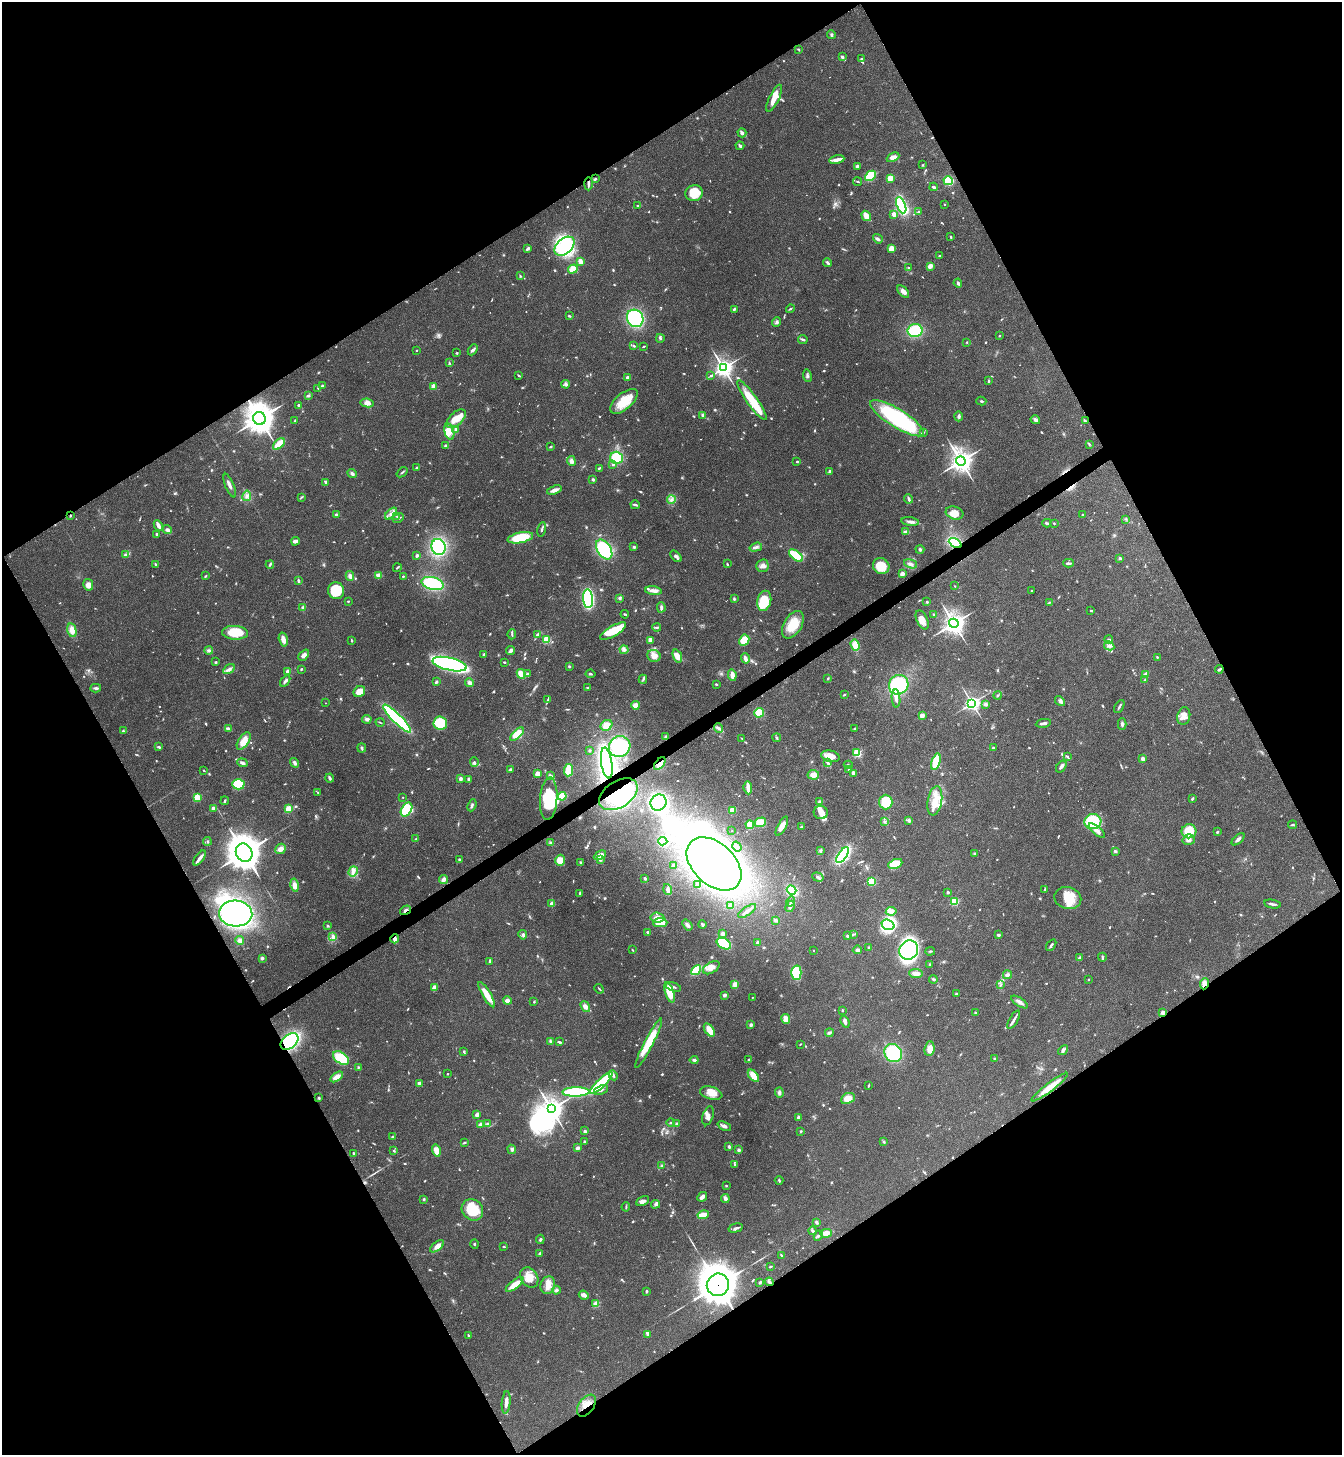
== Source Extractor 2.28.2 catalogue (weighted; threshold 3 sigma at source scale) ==
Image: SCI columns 159-5516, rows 6-5816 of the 5812 x 5818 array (HDU 1 of 3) = the unmasked area's bounding box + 8 px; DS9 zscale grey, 4 x 4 block average (1 PNG px = mean of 4 x 4 image px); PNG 1344 x 1457 px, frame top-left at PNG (2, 2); each listed source drawn as its Kron ellipse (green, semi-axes under 4 px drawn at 4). Shown black and unused: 48% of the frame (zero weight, under 3 of 4 exposures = <1% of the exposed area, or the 3 px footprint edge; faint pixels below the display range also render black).
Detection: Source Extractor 2.28.2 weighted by HDU 2 'WHT'. Background 0.0593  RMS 0.0051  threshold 0.0228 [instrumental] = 3 sigma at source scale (4.5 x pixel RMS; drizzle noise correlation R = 1.50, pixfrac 1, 0.05/0.05 arcsec/px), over >= 5 px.
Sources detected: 987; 14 too faint to see at this stretch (4 x 4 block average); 7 inside a brighter object's white glare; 4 cosmic-ray / hot-pixel residue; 1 long thin detection or spike segment (spike, bleed or trail) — neither listed nor drawn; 16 coinciding with a brighter row at this scale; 62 inside a brighter listed object's ellipse — not listed separately; of the other 883, all 500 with FLUX_AUTO >= 2.59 (the completeness limit of this list) listed and drawn (383 fainter detections not listed), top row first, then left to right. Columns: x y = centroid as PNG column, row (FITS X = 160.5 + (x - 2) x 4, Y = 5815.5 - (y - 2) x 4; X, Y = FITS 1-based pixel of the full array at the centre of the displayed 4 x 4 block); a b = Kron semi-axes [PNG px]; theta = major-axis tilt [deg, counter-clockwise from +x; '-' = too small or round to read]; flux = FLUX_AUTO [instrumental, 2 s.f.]
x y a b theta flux
831 35 4 3 - 5.4
798 49 4 2 - 3.2
842 57 3 2 - 8.7
861 59 3 2 - 5
774 98 15 5 64 44
742 133 4 2 - 13
740 146 4 3 - 6.6
893 157 7 4 25 19
837 160 7 3 12 19
922 165 3 2 - 2.7
857 166 2 2 - 32
870 176 6 4 42 99
890 178 3 2 - 41
595 179 2 2 - 4
948 181 5 4 - 140
858 182 4 2 - 3
588 184 7 2 89 8.5
934 187 4 2 - 5.2
694 193 9 8 - 59
945 204 2 2 - 6.1
901 205 8 4 -68 140
638 206 3 2 - 3.9
919 212 2 2 - 14
894 214 4 3 - 13
866 216 5 3 - 39
951 237 4 2 - 3.6
878 239 5 3 - 8.1
564 246 11 7 41 240
891 248 4 3 - 27
527 249 3 2 - 8.2
940 256 4 2 - 3.8
580 261 3 2 - 33
828 263 4 3 - 6.6
930 266 3 2 - 27
909 267 3 2 - 3.3
573 269 5 3 - 45
520 276 3 2 - 2.8
958 283 4 2 - 6.1
903 292 7 4 -48 16
734 309 4 2 - 5.2
790 309 4 2 - 3.3
569 316 3 2 - 3.8
635 318 9 8 - 270
777 322 5 3 - 6.2
915 330 7 6 - 130
999 336 2 2 - 6.5
660 338 4 3 - 5.5
803 340 4 2 - 5.3
967 342 2 2 - 2.9
634 346 3 2 - 5
644 346 3 2 - 3.1
416 350 2 2 - 8
473 350 6 3 48 9.1
457 353 2 2 - 4.4
449 363 4 2 - 3.9
723 368 4 3 - 1600
519 375 3 2 - 4
807 375 6 3 -81 6.9
711 376 3 2 - 4.6
627 378 3 2 - 11
989 381 3 2 - 3.4
566 384 4 4 - 9.1
322 386 2 2 - 12
433 386 2 2 - 66
318 388 3 2 - 2.9
308 396 4 2 - 6.5
752 400 24 5 -54 110
624 401 17 8 40 77
981 401 5 2 - 4.6
367 403 6 4 -11 18
299 405 3 2 - 9.4
703 415 4 3 - 5.8
959 416 5 3 - 6.4
259 418 6 6 - 4600
897 418 31 9 -32 410
456 419 12 6 44 37
1035 420 5 3 - 8.9
295 421 4 2 - 3.2
1085 421 4 2 - 3.6
455 429 2 2 - 5.6
449 432 8 4 -76 34
923 432 2 2 - 4.1
279 444 7 3 43 61
1089 444 3 2 - 2.6
446 446 3 2 - 10
550 447 3 2 - 2.9
617 458 6 6 - 110
571 461 5 3 - 12
961 461 5 4 - 2500
796 462 4 2 - 2.8
613 465 3 2 - 3.6
416 468 3 2 - 3.3
599 468 4 2 - 4.4
830 471 3 2 - 7.5
402 472 6 2 40 4.4
352 474 5 3 - 7.7
593 479 3 2 - 5.9
326 482 4 2 - 6.9
230 486 12 3 -68 15
554 490 7 3 17 15
247 496 5 3 - 9.3
301 497 3 2 - 2.8
909 499 4 2 - 8.5
671 500 4 3 - 6.7
635 505 5 2 - 9
954 513 9 6 -16 36
391 514 7 4 42 16
336 515 2 2 - 21
1083 515 3 2 - 3.7
70 516 2 2 - 2.9
397 516 3 2 - 3.3
398 518 6 2 26 6.1
1126 519 3 2 - 3.6
910 522 9 3 -7 13
1047 523 4 2 - 6.4
1054 523 2 2 - 3.2
158 525 6 2 -66 20
542 529 7 2 78 6.1
167 530 5 2 - 11
906 532 3 2 - 20
156 534 2 2 - 4.8
520 538 13 5 11 140
295 541 4 2 - 15
955 543 7 4 -28 210
438 547 8 7 - 280
634 547 2 2 - 7.2
756 547 6 3 17 8.6
604 549 11 6 -58 230
920 549 4 3 - 4.6
125 555 4 3 - 9.6
417 555 3 2 - 5.7
676 556 7 3 -44 9.1
796 556 8 3 -38 110
1120 558 3 3 - 4
1068 563 5 2 - 7.9
727 564 3 2 - 3.3
910 564 7 3 -17 9.9
156 565 3 2 - 4.9
270 565 4 2 - 4.9
763 566 6 6 - 14
881 566 8 7 - 73
397 568 4 2 - 3.9
902 574 2 2 - 61
379 575 4 2 - 17
206 576 3 2 - 3.3
350 576 5 4 - 10
403 576 3 2 - 2.8
298 581 4 2 - 5.3
433 584 11 6 -14 170
88 585 6 5 - 18
955 586 2 2 - 3.6
336 591 8 8 - 99
653 591 8 3 -6 16
1032 591 2 2 - 2.9
619 598 3 3 - 4
588 599 9 5 -87 320
734 599 4 3 - 4.3
348 601 2 2 - 2.9
764 601 10 7 76 81
927 602 2 2 - 4.2
1049 602 3 2 - 3.4
303 607 2 2 - 14
661 607 5 2 - 9
1091 611 2 2 - 4.8
625 614 4 2 - 3.4
934 615 4 2 - 4.4
922 620 10 5 -67 23
954 623 5 4 - 2100
793 625 15 8 59 76
657 627 4 2 - 4.5
72 630 7 4 -77 28
613 631 15 5 31 110
235 633 13 7 -3 84
512 634 5 2 - 4.6
538 635 3 2 - 12
283 640 7 3 -76 21
351 640 4 2 - 2.7
546 640 2 2 - 230
650 640 3 3 - 25
744 640 6 5 - 41
1109 640 4 2 - 4.6
855 645 6 4 -71 40
1109 646 5 3 - 8.9
209 650 4 3 - 6.1
511 650 5 3 - 9.5
624 650 4 4 - 10
304 655 6 4 46 14
484 655 3 2 - 8.5
654 656 7 6 - 22
677 656 7 4 -69 29
1157 657 2 2 - 3.2
745 658 5 2 - 19
216 662 2 2 - 3.6
504 662 2 2 - 3.6
449 664 17 6 -13 490
569 666 3 2 - 3.4
229 669 6 3 30 11
301 669 2 2 - 4.2
1219 669 4 2 - 7.8
288 671 2 2 - 54
521 674 5 3 - 40
527 674 4 2 - 4.8
590 674 5 2 - 4.4
732 675 6 3 -83 19
1146 675 3 2 - 31
828 678 3 2 - 2.8
643 679 4 2 - 4.6
1145 680 2 2 - 4.3
285 681 6 3 55 10
436 682 3 2 - 7.2
470 683 4 4 - 9.6
716 684 2 2 - 5.2
899 685 10 9 - 570
96 688 5 2 - 7.5
588 688 2 2 - 4.2
359 692 6 5 - 34
844 695 4 2 - 3.1
997 695 4 2 - 4.1
896 698 9 3 -85 13
548 699 4 2 - 4.1
1060 701 5 3 - 7.2
325 703 2 2 - 2.6
972 703 3 3 - 910
986 704 4 3 - 7.1
635 705 4 4 - 23
1119 707 7 2 61 5.1
759 713 5 4 - 52
922 715 2 2 - 57
1184 716 9 6 78 23
367 719 5 3 - 9.5
397 719 19 4 -45 430
380 722 4 2 - 2.6
440 723 7 6 - 100
1043 723 8 2 8 11
1122 724 6 3 88 7.9
606 725 6 5 - 32
228 728 4 2 - 9.2
719 728 5 4 - 7.8
855 729 3 2 - 8.1
123 731 3 2 - 2.8
517 734 8 4 44 49
665 737 3 2 - 3.2
777 738 4 2 - 5
742 739 3 2 - 2.7
244 741 10 5 56 40
159 747 3 2 - 4.7
620 747 11 10 - 260
362 748 4 2 - 4.7
993 748 2 2 - 10
590 750 2 2 - 8.6
857 753 2 2 - 280
830 756 9 5 -13 32
1068 757 3 2 - 3
1143 759 3 3 - 12
474 762 5 2 - 5.3
827 762 3 2 - 3.3
936 762 8 3 74 100
242 763 5 3 - 8
295 763 5 3 - 8.6
607 763 15 5 -81 600
660 764 7 4 52 32
848 765 4 2 - 3.8
1061 766 7 2 54 12
510 769 4 3 - 4.9
203 770 2 2 - 3
569 770 6 3 84 110
849 770 2 2 - 3.6
853 773 3 2 - 20
538 774 4 3 - 25
813 775 6 5 - 21
550 776 4 2 - 9.7
330 778 4 2 - 8
460 779 3 3 - 7.6
468 779 3 2 - 3.7
238 784 6 5 - 110
748 788 7 2 -85 25
318 792 4 2 - 3.6
618 794 21 13 33 250
562 796 4 3 - 66
197 797 2 2 - 210
403 797 2 2 - 2.6
549 799 21 8 85 110
1192 799 4 2 - 5
225 801 4 2 - 4.5
820 801 3 2 - 4.8
935 801 15 7 80 50
886 802 7 6 - 71
658 803 8 8 - 380
472 805 6 2 66 7.2
213 808 2 2 - 23
289 809 2 2 - 190
406 809 7 5 60 220
733 810 3 3 - 34
821 812 7 6 - 22
909 821 3 3 - 5.4
760 822 6 4 15 44
884 822 3 2 - 2.9
1093 822 8 7 - 150
750 825 4 3 - 36
1292 825 4 2 - 3.5
782 826 11 3 62 29
801 826 3 2 - 2.7
732 831 2 2 - 2.8
1097 831 10 4 -40 19
1189 831 7 7 - 70
1217 832 2 2 - 14
416 839 2 2 - 2.6
1238 839 8 2 42 10
1189 840 6 5 - 16
207 841 4 2 - 3.6
663 841 5 3 - 130
550 843 3 3 - 3.9
737 846 5 3 - 5.8
280 849 5 4 - 17
820 851 3 2 - 4.1
1115 851 3 2 - 5.1
244 853 9 8 - 6100
974 854 3 2 - 2.8
600 855 6 4 28 21
843 855 9 4 55 340
200 858 9 2 53 16
459 859 3 3 - 3.6
560 860 5 4 - 35
600 860 4 3 - 6.4
581 862 3 2 - 2.9
714 864 32 21 -43 1400
895 864 7 4 23 67
673 866 2 2 - 9.4
353 871 5 3 - 10
818 877 6 2 -18 6.1
645 878 2 2 - 7.1
443 880 5 3 - 15
872 881 3 3 - 84
294 885 6 4 -77 18
698 885 3 3 - 3.3
668 889 5 4 - 14
1045 889 3 2 - 3.6
792 890 5 4 - 140
947 892 4 2 - 3.5
579 893 3 2 - 3
1068 898 13 11 -13 63
791 901 5 2 - 4.7
954 901 2 2 - 240
552 904 2 2 - 75
1272 904 8 2 -11 7.8
731 905 4 3 - 6.9
790 906 6 3 62 7.4
405 910 6 2 33 7
747 911 10 2 34 16
891 911 5 3 - 15
236 913 17 13 -4 790
657 918 7 5 -7 18
776 920 4 3 - 5.5
660 923 7 4 0 56
687 925 6 3 -53 8.8
702 925 4 3 - 5.1
888 925 7 5 -21 270
328 926 3 2 - 3.1
648 932 3 2 - 5.6
723 933 3 3 - 11
853 934 4 2 - 3.7
523 935 4 3 - 11
999 935 3 2 - 6.1
848 936 2 2 - 15
333 937 3 3 - 11
395 939 4 4 - 11
240 940 4 4 - 9.2
758 943 2 2 - 18
724 944 8 5 -29 140
1051 945 6 2 55 7.8
869 947 2 2 - 10
632 950 3 2 - 2.7
857 950 4 3 - 10
909 950 10 9 - 450
813 951 2 2 - 3.5
930 951 5 2 - 3.6
1102 957 4 2 - 5.1
262 958 3 3 - 6.1
1080 958 4 2 - 11
490 961 4 2 - 4.2
930 964 2 2 - 3.6
711 968 9 5 32 23
696 970 6 3 43 120
796 973 7 5 -89 110
916 974 7 3 -7 21
1007 975 4 4 - 7.6
933 979 4 3 - 4.6
1089 979 2 2 - 2.7
735 984 4 3 - 17
1204 984 6 4 68 20
1001 985 3 2 - 3.6
434 987 3 2 - 21
673 987 8 2 -19 8.7
599 989 5 2 - 3.4
670 992 11 4 -72 70
956 993 3 2 - 3
487 995 14 4 -60 46
725 995 2 2 - 35
752 997 2 2 - 2.6
507 1001 4 3 - 14
534 1002 2 2 - 3
1020 1002 9 3 -33 13
585 1007 6 4 -52 14
842 1010 2 2 - 8.8
1163 1012 3 2 - 17
975 1013 3 2 - 3
786 1019 5 3 - 33
1014 1020 10 3 59 11
845 1022 6 3 -67 9.7
751 1025 4 3 - 6.9
709 1030 7 3 -56 49
829 1033 4 3 - 6.5
289 1041 10 6 40 340
550 1041 3 3 - 4
559 1042 4 2 - 5.4
649 1043 28 4 62 100
800 1044 2 2 - 2.7
930 1049 7 5 82 24
1063 1050 6 3 43 7.9
464 1051 4 2 - 4.3
893 1053 9 8 - 180
341 1058 9 5 -36 91
995 1059 3 3 - 4
694 1060 4 3 - 7
749 1060 3 2 - 3.2
358 1067 3 2 - 2.7
448 1074 2 2 - 2.9
613 1075 5 3 - 7.5
753 1076 7 4 -52 41
336 1077 7 4 34 23
419 1083 2 2 - 38
601 1083 15 3 44 280
868 1085 3 2 - 4.4
1050 1087 23 3 37 55
601 1090 7 3 21 8.7
576 1092 13 4 1 290
711 1093 11 6 -15 28
779 1093 5 3 - 8.1
319 1098 3 2 - 4
848 1098 7 5 24 30
551 1109 4 3 - 2100
477 1115 3 2 - 13
708 1116 10 5 72 15
798 1117 3 2 - 6.8
671 1123 4 2 - 3.6
481 1124 3 2 - 32
488 1124 4 3 - 5.3
677 1124 4 3 - 4.8
724 1126 7 3 -25 10
585 1131 4 3 - 5.1
801 1131 2 2 - 3.3
392 1137 3 2 - 3.1
584 1141 3 2 - 3.5
884 1142 4 2 - 3.5
464 1143 4 2 - 2.9
729 1147 4 2 - 5.2
577 1148 4 3 - 9.3
512 1149 5 3 - 7.5
739 1150 2 2 - 11
394 1151 3 2 - 2.7
436 1151 6 4 -76 24
353 1153 2 2 - 9.9
735 1165 3 2 - 2.9
662 1166 3 3 - 5.2
779 1180 4 2 - 3.3
726 1186 3 2 - 2.6
702 1197 5 3 - 15
424 1199 3 2 - 4
725 1199 5 3 - 13
643 1201 7 4 28 12
655 1204 5 4 - 5.9
626 1207 4 2 - 3.2
472 1210 11 10 - 90
703 1215 6 3 12 39
816 1222 4 3 - 6.2
736 1228 7 2 15 9.7
813 1231 4 2 - 7.2
826 1233 6 4 14 21
818 1236 5 3 - 5.1
540 1239 4 2 - 5
475 1244 4 2 - 3.3
437 1246 8 4 38 24
504 1247 2 2 - 3.9
540 1253 2 2 - 6.1
781 1255 4 2 - 2.7
770 1267 3 2 - 3.2
529 1277 11 8 -55 36
760 1282 3 2 - 5.9
769 1282 4 2 - 4.6
515 1284 11 4 39 40
548 1285 9 7 73 26
718 1285 11 11 - 7200
556 1290 4 3 - 7
646 1291 3 2 - 5
584 1295 5 3 - 15
596 1304 2 2 - 140
647 1334 4 2 - 9.5
468 1335 3 2 - 3.1
506 1402 11 3 85 21
586 1406 12 7 53 41
Overlapping masked pixels (flux is a lower limit): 16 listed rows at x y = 588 184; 259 418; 70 516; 955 543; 1219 669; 607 763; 660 764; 618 794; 405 910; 395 939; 1204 984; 1163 1012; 289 1041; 1050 1087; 718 1285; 586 1406
Diffuse or blended objects may show on this block-average render without a row.